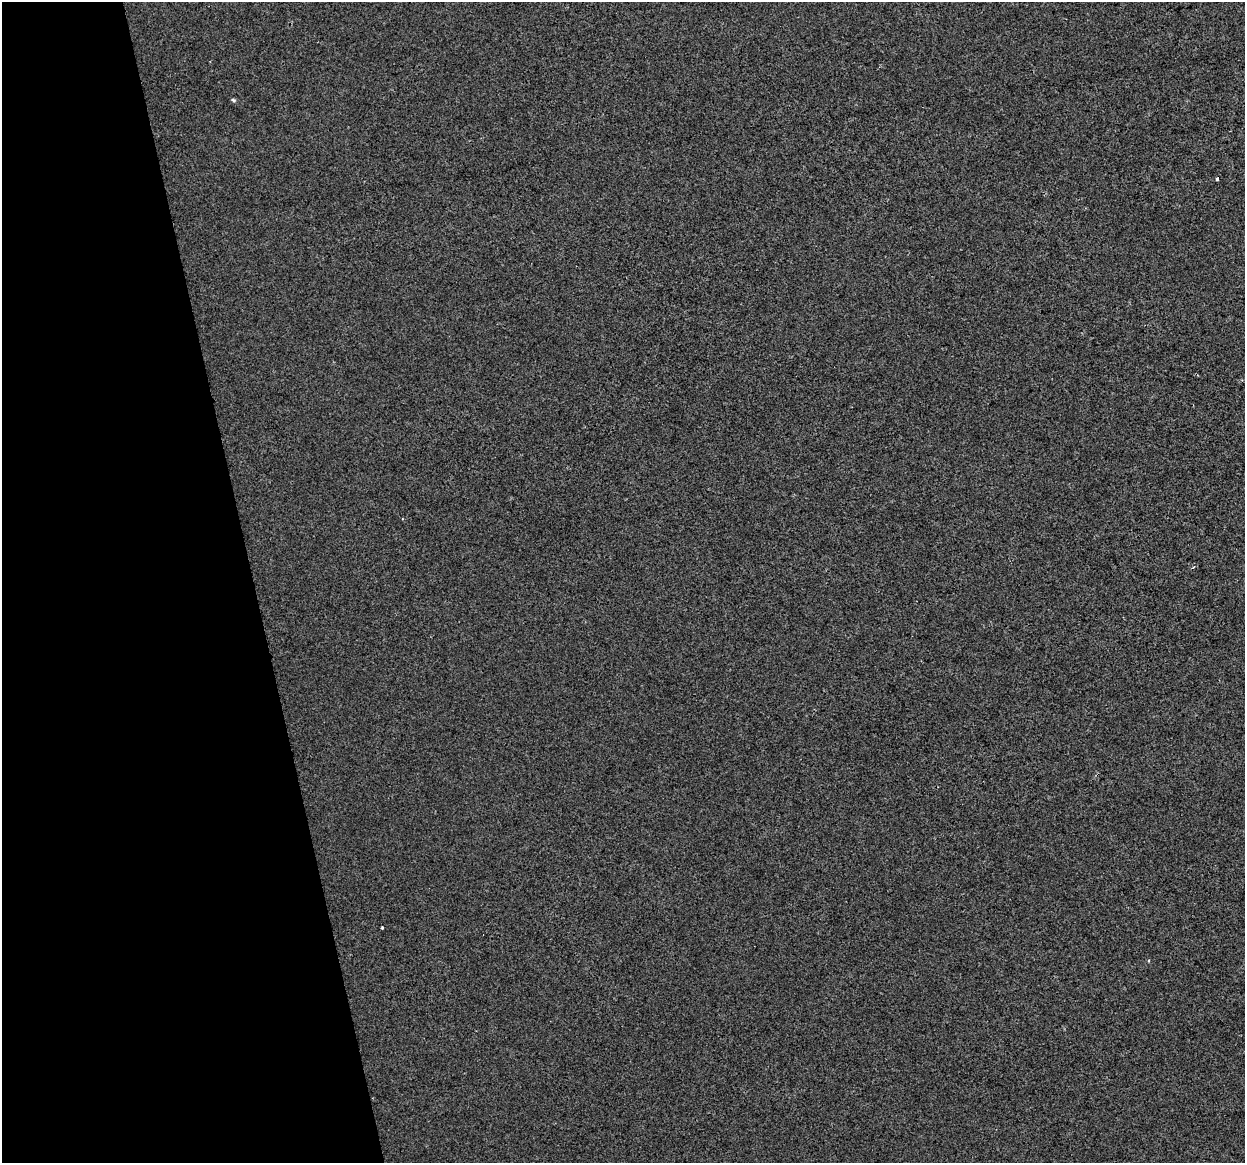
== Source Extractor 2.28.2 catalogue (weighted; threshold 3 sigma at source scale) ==
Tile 5 of 4 x 4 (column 1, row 2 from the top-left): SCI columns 1-1243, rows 2401-3561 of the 4972 x 4754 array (HDU 1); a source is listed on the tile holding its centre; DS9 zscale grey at full resolution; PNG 1247 x 1165 px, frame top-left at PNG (2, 2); no overlay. Shown black and unused: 20% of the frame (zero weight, under 2 of 3 exposures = <1% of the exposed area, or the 3 px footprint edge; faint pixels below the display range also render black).
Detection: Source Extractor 2.28.2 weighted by HDU 2 'WHT'; one run over the whole footprint, this tile lists its part. Background 1.36e-04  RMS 0.0057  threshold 0.0254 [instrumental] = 3 sigma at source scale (4.5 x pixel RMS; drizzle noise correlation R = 1.50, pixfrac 1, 0.0396/0.0396 arcsec/px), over >= 5 px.
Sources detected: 3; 1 cosmic-ray / hot-pixel residue — not listed; the other 2 listed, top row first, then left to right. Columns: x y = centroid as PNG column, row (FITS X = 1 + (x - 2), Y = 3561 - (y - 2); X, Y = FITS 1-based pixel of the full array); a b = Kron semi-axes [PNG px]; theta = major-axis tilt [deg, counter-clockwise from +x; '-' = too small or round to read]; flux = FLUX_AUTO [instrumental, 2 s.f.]
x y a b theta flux
233 100 7 4 -27 0.87
382 928 3 3 - 1.1